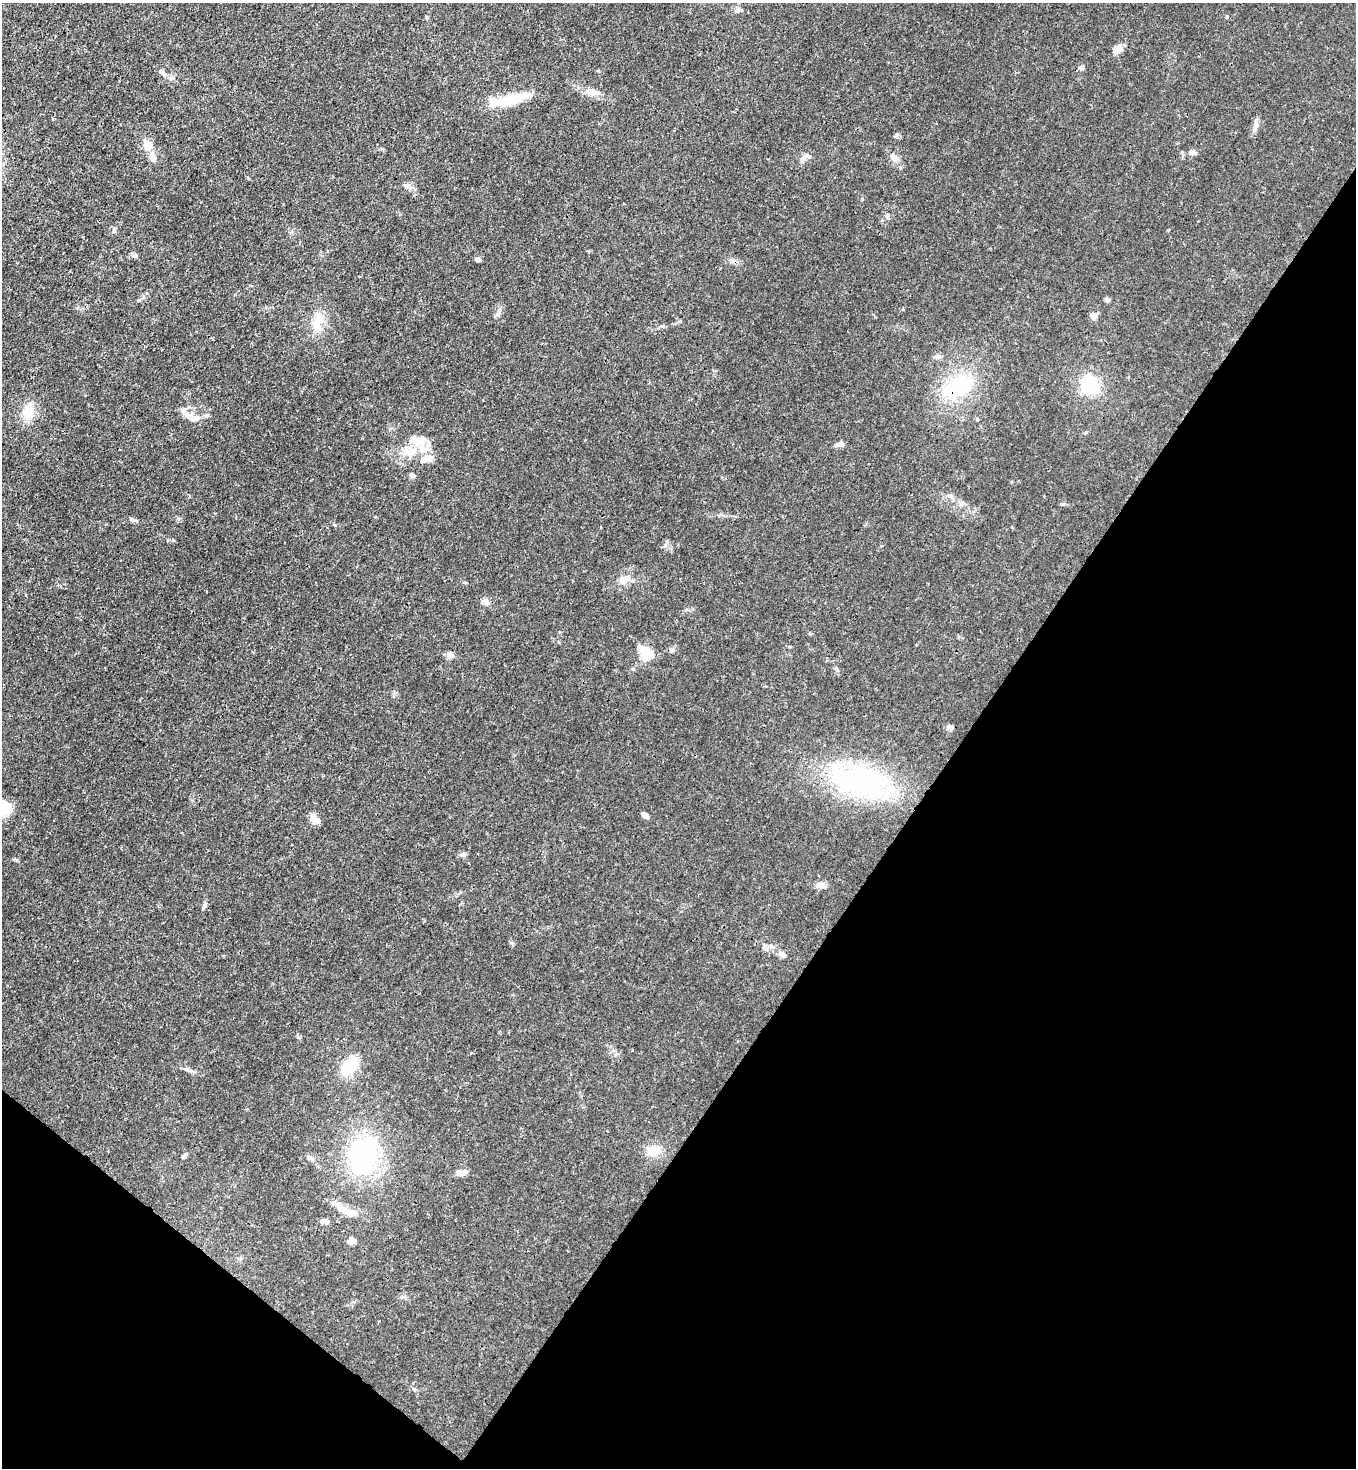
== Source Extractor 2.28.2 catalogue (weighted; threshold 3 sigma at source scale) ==
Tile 15 of 4 x 4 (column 3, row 4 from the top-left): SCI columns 2933-4286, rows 59-1524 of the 6004 x 5981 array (HDU 1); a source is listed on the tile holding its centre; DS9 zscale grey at full resolution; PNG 1358 x 1470 px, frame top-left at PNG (2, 3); no overlay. Shown black and unused: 34% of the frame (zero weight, under 3 of 4 exposures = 7% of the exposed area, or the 3 px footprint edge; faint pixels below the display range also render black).
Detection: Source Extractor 2.28.2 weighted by HDU 2 'WHT'; one run over the whole footprint, this tile lists its part. Background 0.0199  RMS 0.0026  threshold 0.0119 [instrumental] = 3 sigma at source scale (4.5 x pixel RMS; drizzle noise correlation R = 1.50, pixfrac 1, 0.05/0.05 arcsec/px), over >= 5 px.
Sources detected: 66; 1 cosmic-ray / hot-pixel residue — not listed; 7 inside a brighter listed object's ellipse — not listed separately; the other 58 listed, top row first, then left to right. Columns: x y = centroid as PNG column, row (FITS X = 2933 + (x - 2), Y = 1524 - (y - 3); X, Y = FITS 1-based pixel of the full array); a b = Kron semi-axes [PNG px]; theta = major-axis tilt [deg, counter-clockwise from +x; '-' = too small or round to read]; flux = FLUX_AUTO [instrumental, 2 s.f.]
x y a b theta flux
737 10 10 5 24 0.67
426 18 5 4 - 0.31
1118 49 13 8 41 1.9
1082 67 6 5 - 0.98
162 72 7 5 -47 1.1
588 91 11 4 21 0.97
510 100 28 8 14 15
1256 125 14 6 84 1.2
896 135 7 5 73 0.47
148 146 12 10 -56 2.9
1192 152 10 6 -19 0.82
809 156 6 5 - 0.57
153 158 11 8 -64 1.6
895 158 12 7 -35 1.6
407 186 8 6 -18 0.85
887 215 5 5 - 0.38
114 230 6 4 47 0.39
135 255 7 6 - 0.64
478 259 5 4 - 1
1107 300 6 5 - 0.61
498 314 7 6 - 0.72
1094 316 8 7 - 1.1
319 319 21 13 64 4.4
937 357 10 5 5 0.72
1090 385 16 14 -40 13
957 386 36 20 26 18
28 412 19 13 81 4.1
188 416 9 7 -24 1.5
977 419 5 5 - 0.35
421 440 22 12 48 3.9
839 444 11 5 8 1.1
428 458 13 8 17 2.9
412 476 7 5 -13 0.68
1062 504 7 4 0 0.44
132 520 8 6 -26 0.64
623 580 18 10 31 2.5
485 602 10 6 -37 1.1
671 650 6 6 - 0.72
645 652 23 11 -87 3.5
450 655 9 8 - 1.1
950 727 5 5 - 1.6
861 781 60 29 3 44
645 815 7 5 -40 1.2
313 816 11 7 79 1.5
463 854 8 6 17 0.65
821 885 12 8 1 1.3
204 906 8 4 64 0.56
782 954 9 6 -34 1.1
350 1066 18 13 43 8.6
186 1069 8 6 -16 0.67
654 1151 17 11 7 3.5
363 1155 39 26 67 34
184 1156 10 3 38 0.49
309 1157 7 5 -43 0.6
463 1172 14 6 13 1.4
342 1209 26 9 -33 3.7
325 1221 10 5 -3 1
352 1241 8 6 0 1.8
Overlapping masked pixels (flux is a lower limit): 1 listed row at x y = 957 386
Unlisted compact peaks at least as high as the median listed source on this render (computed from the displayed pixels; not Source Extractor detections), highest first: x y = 862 199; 1168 230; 662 326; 836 668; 963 503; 665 545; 512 943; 414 1389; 680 321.